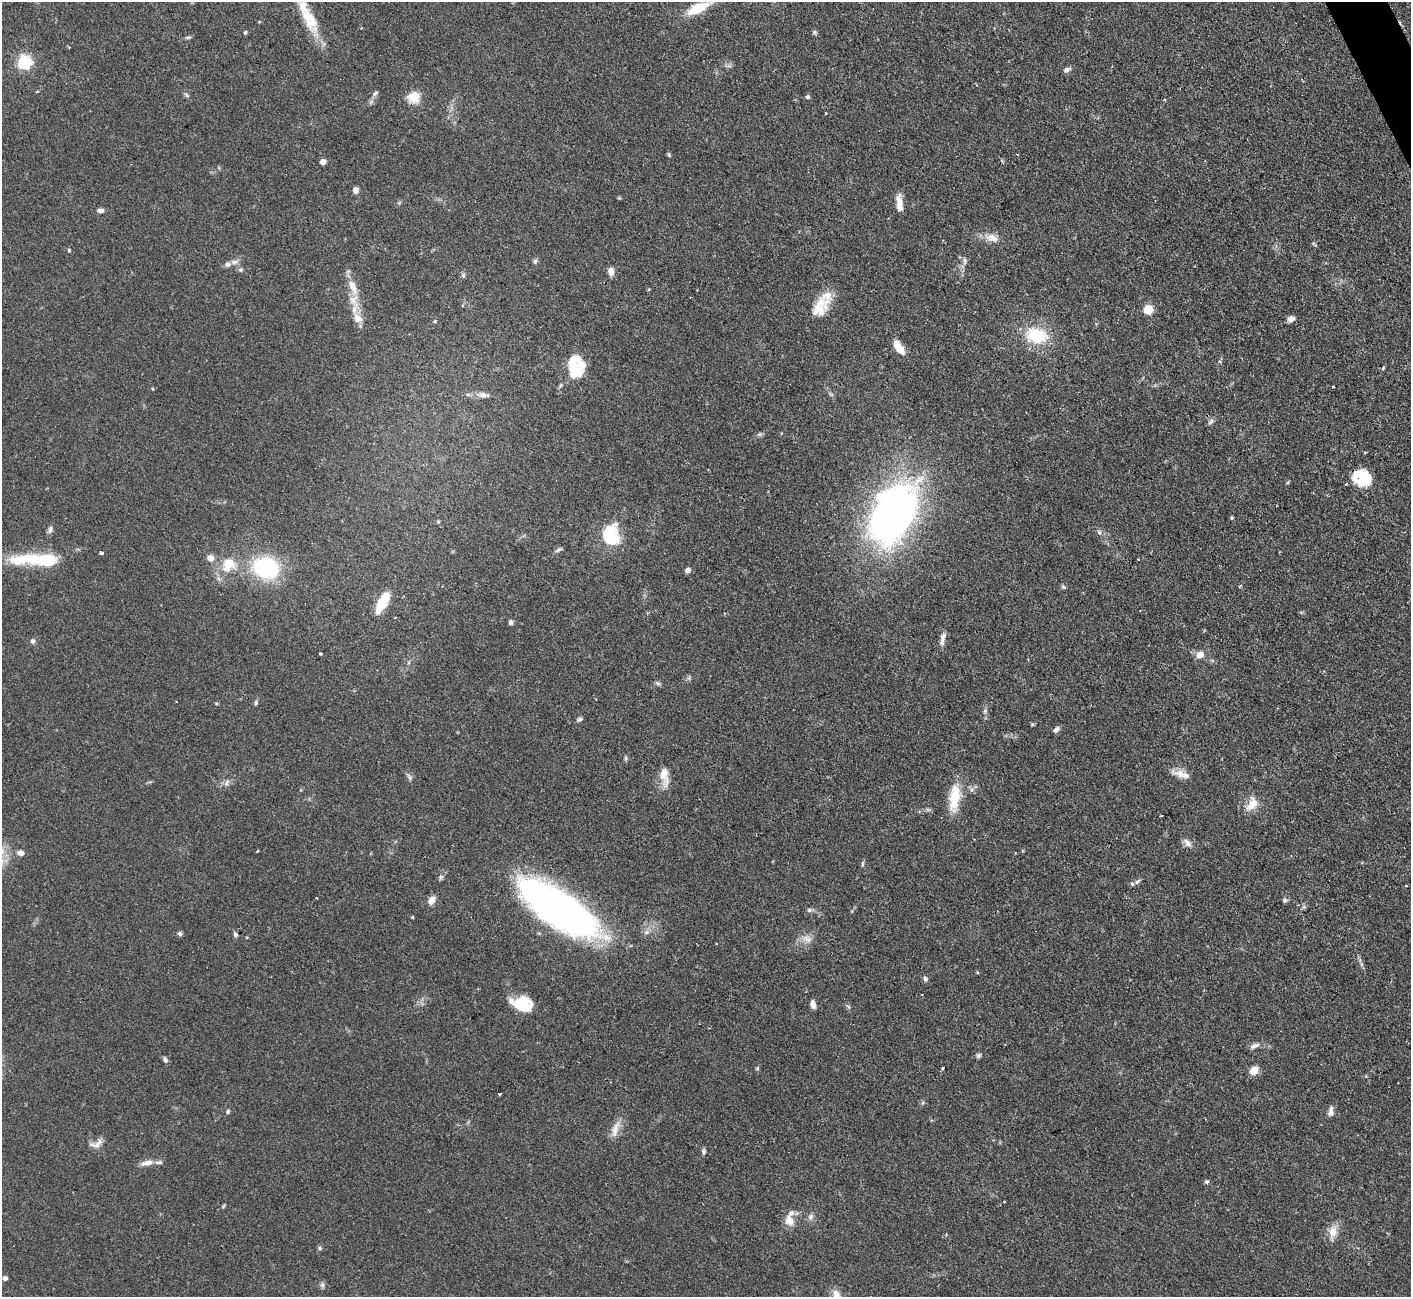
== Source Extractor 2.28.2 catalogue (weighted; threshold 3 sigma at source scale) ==
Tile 10 of 4 x 4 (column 2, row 3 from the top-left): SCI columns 1409-2817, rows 1583-2877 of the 5636 x 5623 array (HDU 1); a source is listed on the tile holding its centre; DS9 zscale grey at full resolution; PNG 1413 x 1299 px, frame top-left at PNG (2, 2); no overlay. Shown black and unused: <1% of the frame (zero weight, under 2 of 3 exposures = <1% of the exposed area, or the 3 px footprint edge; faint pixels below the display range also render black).
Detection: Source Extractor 2.28.2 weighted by HDU 2 'WHT'; one run over the whole footprint, this tile lists its part. Background 0.0825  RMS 0.0058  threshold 0.026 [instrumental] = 3 sigma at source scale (4.5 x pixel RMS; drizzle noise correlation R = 1.50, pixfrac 1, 0.05/0.05 arcsec/px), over >= 5 px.
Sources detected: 132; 2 inside a brighter object's white glare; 2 cosmic-ray / hot-pixel residue — not listed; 9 inside a brighter listed object's ellipse — not listed separately; the other 119 listed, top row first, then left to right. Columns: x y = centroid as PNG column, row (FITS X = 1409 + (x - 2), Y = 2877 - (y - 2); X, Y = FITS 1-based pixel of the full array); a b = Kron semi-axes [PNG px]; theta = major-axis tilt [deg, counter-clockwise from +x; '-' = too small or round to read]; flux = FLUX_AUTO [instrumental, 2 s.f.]
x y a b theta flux
698 8 26 9 24 17
309 18 45 15 -65 21
259 22 4 3 - 0.58
814 32 7 5 21 0.96
245 33 5 4 - 0.88
188 37 10 4 5 1
24 62 6 6 - 120
1066 70 9 6 24 2.1
37 91 4 3 - 0.57
375 93 9 5 58 1.4
186 95 8 5 -46 1.1
414 97 16 14 -3 8.1
807 97 5 5 - 1.1
1165 99 4 3 - 1.3
826 113 3 2 - 0.75
669 155 6 4 -65 0.76
323 162 4 4 - 5.3
355 190 6 5 - 2.9
899 204 20 6 -85 7.1
100 211 8 5 0 2
992 238 19 11 -19 6.2
69 250 5 4 - 0.77
535 261 7 5 55 1.4
964 261 12 5 -85 1.7
234 262 11 6 13 2.4
241 270 6 4 -72 0.9
611 271 9 7 -87 3.4
463 275 6 5 - 1.1
353 287 24 10 -69 8.8
820 307 29 18 56 14
1148 310 5 5 - 30
358 318 14 11 -45 5.3
1291 319 7 6 - 3.2
435 321 5 5 - 0.79
1037 335 26 16 -12 26
899 347 16 7 -57 11
1383 368 5 3 - 0.58
574 369 30 17 -88 21
1333 386 3 2 - 0.59
484 395 16 7 -8 3.8
1211 421 10 6 46 1.5
1362 478 18 14 -27 24
1346 484 3 3 - 0.71
889 511 80 30 53 170
1232 518 4 4 - 0.73
438 522 5 4 - 0.71
50 529 9 6 78 2
1099 532 7 6 - 1.3
610 535 23 18 -84 29
558 550 11 4 29 1.3
101 553 3 3 - 4.4
210 558 7 7 - 4
25 559 46 13 6 27
1138 559 2 2 - 0.6
228 565 23 18 55 15
266 568 24 18 -17 59
687 570 6 6 - 2.3
1240 586 5 2 - 0.54
1063 587 7 5 -49 0.94
382 602 25 9 61 15
511 622 6 5 - 1.5
942 639 19 6 77 3.4
33 641 7 6 - 1.4
321 653 3 3 - 0.88
1200 655 9 8 - 4.5
658 683 7 5 -29 1.1
256 703 6 5 - 1
985 711 6 4 48 0.98
579 719 8 5 27 1.4
1032 724 5 4 - 0.71
1056 729 8 6 49 2
626 758 6 5 - 0.94
1180 774 21 9 -13 6
664 776 25 10 -83 8
409 777 12 4 -63 1.5
226 783 10 6 62 2.1
954 798 36 13 83 17
1252 804 22 12 61 7.6
1187 843 13 8 -49 3
257 851 3 2 - 0.69
21 853 7 6 - 3.1
862 864 7 4 82 0.99
441 877 7 5 64 1.2
1137 882 11 5 32 2
1406 885 3 2 - 0.61
316 897 3 2 - 0.65
432 900 8 6 59 5.4
1285 900 7 6 - 1.3
560 909 85 30 -34 280
809 910 7 6 - 1.4
412 917 3 3 - 0.81
646 932 8 6 4 2
180 934 6 5 - 1.3
807 939 16 9 -19 4.7
925 979 7 6 - 1.4
813 1004 9 5 -81 3.3
523 1005 18 15 -19 18
848 1007 7 4 -44 0.93
1254 1046 14 6 22 2.6
979 1055 7 5 47 1.3
165 1060 8 5 -72 1.5
757 1068 6 4 -72 0.74
943 1068 3 3 - 1.8
1254 1070 9 7 41 6.8
499 1094 3 3 - 1.8
228 1111 6 4 61 0.98
1331 1111 13 6 85 2.7
615 1129 26 8 73 6
99 1142 14 7 45 3.2
704 1151 7 6 - 1.3
147 1163 18 7 12 5.1
1207 1182 5 5 - 1
223 1206 6 3 70 0.71
810 1217 9 7 53 2.1
789 1220 16 11 -72 6.2
1333 1232 17 10 83 6.8
320 1248 6 4 -68 1
5 1278 5 4 - 2.1
322 1285 8 6 -87 1.5
Overlapping masked pixels (flux is a lower limit): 1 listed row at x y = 1362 478
Isophote crosses this tile's border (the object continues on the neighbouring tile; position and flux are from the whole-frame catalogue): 1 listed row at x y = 309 18